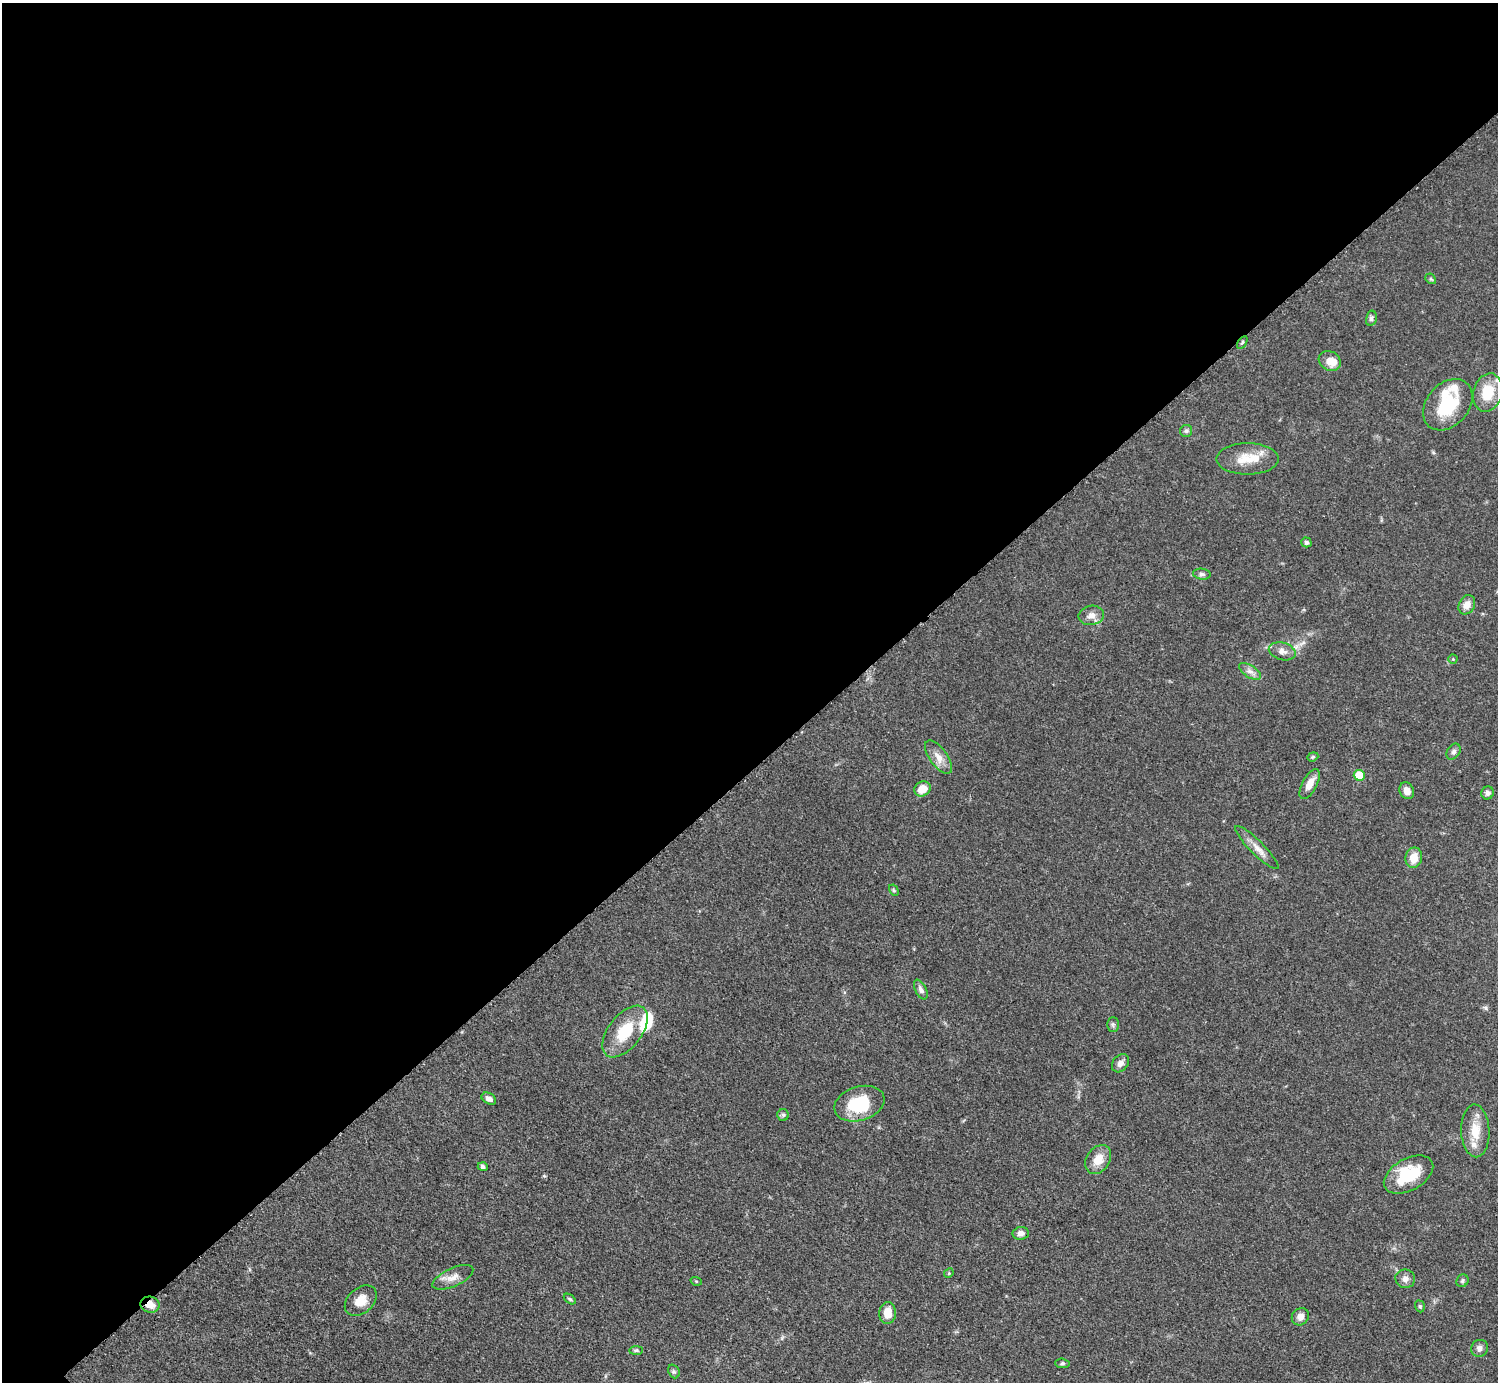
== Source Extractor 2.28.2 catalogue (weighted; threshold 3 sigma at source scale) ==
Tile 2 of 4 x 4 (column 2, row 1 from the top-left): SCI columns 1541-3036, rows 4484-5863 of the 6034 x 6030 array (HDU 1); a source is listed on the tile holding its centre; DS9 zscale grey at full resolution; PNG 1500 x 1384 px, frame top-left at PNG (2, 3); each listed source drawn as its Kron ellipse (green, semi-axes under 4 px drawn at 4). Shown black and unused: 56% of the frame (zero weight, under 3 of 5 exposures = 3% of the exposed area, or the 3 px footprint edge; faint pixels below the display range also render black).
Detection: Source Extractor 2.28.2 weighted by HDU 2 'WHT'; one run over the whole footprint, this tile lists its part. Background 0.0615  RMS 0.0038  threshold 0.017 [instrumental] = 3 sigma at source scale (4.5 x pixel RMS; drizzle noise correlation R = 1.50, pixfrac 1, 0.05/0.05 arcsec/px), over >= 5 px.
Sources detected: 58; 5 inside a brighter listed object's ellipse — not listed separately; the other 53 listed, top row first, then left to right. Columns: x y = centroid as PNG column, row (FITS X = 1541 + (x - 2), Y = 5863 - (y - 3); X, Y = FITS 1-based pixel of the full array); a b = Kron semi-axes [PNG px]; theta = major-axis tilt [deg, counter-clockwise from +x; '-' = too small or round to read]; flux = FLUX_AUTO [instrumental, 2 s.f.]
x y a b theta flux
1431 279 6 4 -44 0.55
1371 318 8 5 77 1
1242 342 7 4 57 0.6
1330 361 11 9 -29 4.1
1488 393 19 14 74 11
1448 405 29 21 49 18
1186 431 6 6 - 0.75
1247 459 31 15 0 8.8
1306 542 5 5 - 0.96
1202 574 9 5 -7 1
1467 605 10 7 60 2.7
1091 615 13 9 11 2.6
1282 651 14 8 -15 2.3
1453 659 4 4 - 0.38
1250 671 13 6 -33 1.9
1453 752 8 6 58 1.2
939 757 19 8 -54 3.6
1313 757 6 4 21 0.48
1359 775 5 5 - 9.6
1310 784 16 7 62 4
922 789 8 7 - 4.9
1407 791 8 7 - 2.6
1488 793 6 6 - 1.1
1257 847 30 7 -45 3.6
1414 858 10 8 79 5.2
894 890 6 4 -61 0.5
921 990 11 5 -63 1.4
1113 1025 7 6 - 0.77
625 1032 30 16 52 13
1120 1063 10 7 50 2
489 1099 8 5 -30 1.8
859 1104 25 17 17 18
783 1115 6 6 - 0.73
1475 1131 26 14 -88 7.8
1098 1160 15 11 56 5.4
483 1167 5 4 - 1.2
1408 1175 27 16 29 16
1021 1233 8 6 7 1.8
949 1273 5 4 - 0.39
453 1277 22 9 24 3.6
1405 1279 10 9 - 2
696 1281 6 3 -18 0.4
1462 1281 6 5 - 0.74
570 1299 7 4 -36 0.6
361 1301 18 12 41 5
150 1305 9 8 - 3.8
1420 1306 6 4 -70 0.56
888 1313 11 8 88 5.2
1300 1317 9 8 - 2.1
1479 1348 8 8 - 1.7
636 1350 7 4 1 0.66
1062 1363 7 4 -4 0.68
674 1371 7 5 -69 0.72
Overlapping masked pixels (flux is a lower limit): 2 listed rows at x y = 1242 342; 150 1305